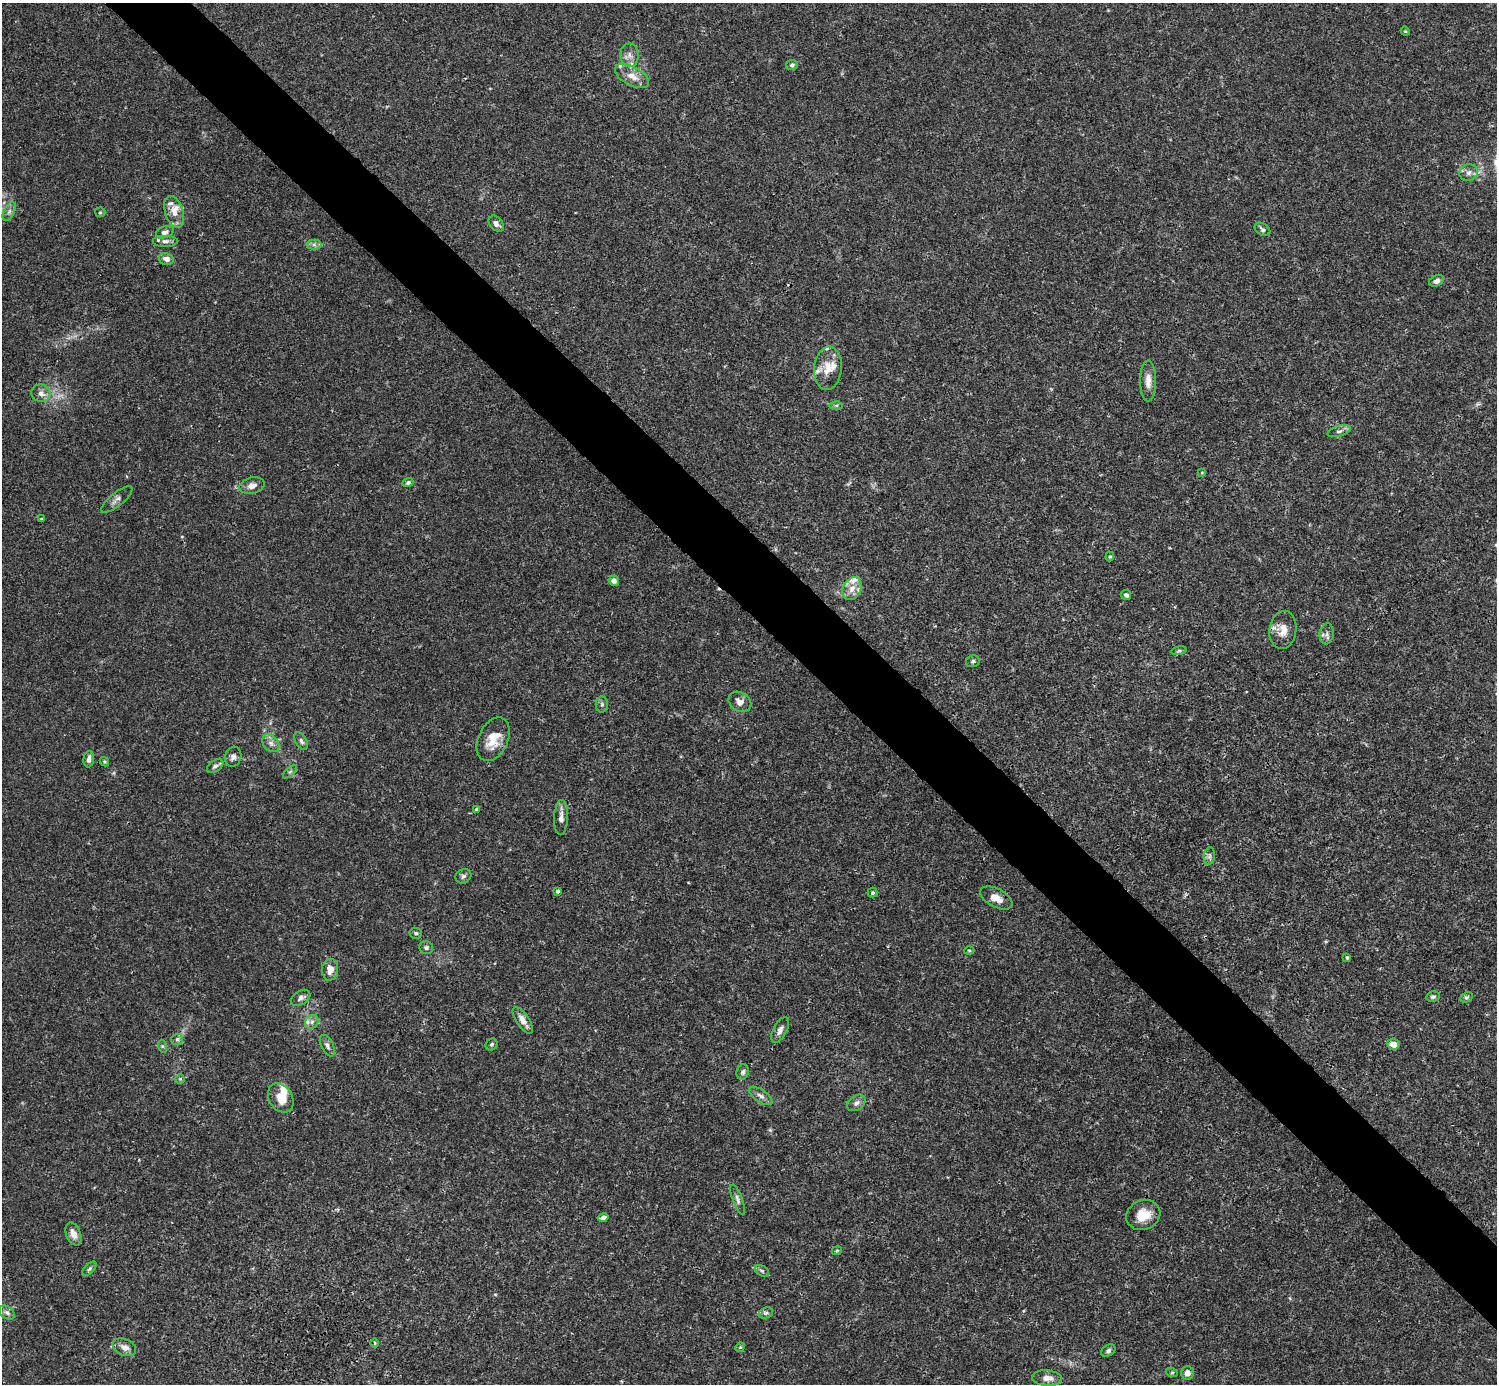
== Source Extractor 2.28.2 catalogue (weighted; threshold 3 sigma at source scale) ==
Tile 6 of 4 x 4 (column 2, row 2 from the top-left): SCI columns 1496-2990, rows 2920-4301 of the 5982 x 5981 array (HDU 1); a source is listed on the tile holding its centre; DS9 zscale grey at full resolution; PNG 1499 x 1386 px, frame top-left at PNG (2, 3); each listed source drawn as its Kron ellipse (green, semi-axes under 4 px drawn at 4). Shown black and unused: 5% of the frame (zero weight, under 3 of 4 exposures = <1% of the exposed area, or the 3 px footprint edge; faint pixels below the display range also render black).
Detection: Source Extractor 2.28.2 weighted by HDU 2 'WHT'; one run over the whole footprint, this tile lists its part. Background 0.0165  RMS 0.0022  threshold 0.00975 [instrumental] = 3 sigma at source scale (4.5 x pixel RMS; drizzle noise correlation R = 1.50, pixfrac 1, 0.05/0.05 arcsec/px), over >= 5 px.
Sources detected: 98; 1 cosmic-ray / hot-pixel residue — neither listed nor drawn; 10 inside a brighter listed object's ellipse — not listed separately; the other 87 listed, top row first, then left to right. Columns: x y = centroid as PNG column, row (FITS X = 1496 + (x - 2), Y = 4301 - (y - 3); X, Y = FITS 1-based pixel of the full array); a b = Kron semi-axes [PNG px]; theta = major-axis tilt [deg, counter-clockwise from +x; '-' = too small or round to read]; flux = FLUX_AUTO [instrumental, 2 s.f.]
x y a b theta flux
1405 31 5 3 - 0.2
629 55 11 9 -87 1.3
792 65 6 5 - 0.43
632 76 19 9 -28 2.5
1469 172 9 8 - 1.1
9 212 10 5 63 0.71
100 212 5 5 - 0.26
174 212 16 9 -71 2.2
496 224 9 6 -48 0.81
1263 229 8 5 -34 0.6
165 232 9 6 18 0.89
165 241 13 6 0 1
314 245 7 5 -1 0.62
166 259 7 5 -14 1.2
1436 281 8 5 26 0.91
828 368 22 14 84 3.3
1148 381 20 8 -90 1.9
41 393 9 8 - 1.3
836 405 6 4 0 0.37
1339 431 12 5 16 0.73
1202 472 4 2 - 0.15
408 483 5 4 - 0.5
252 486 13 8 12 1.4
117 499 19 6 39 1.1
41 519 4 3 - 0.2
1110 556 5 4 - 0.3
614 581 5 5 - 1
852 589 12 9 62 1.9
1126 595 5 5 - 0.62
1283 630 19 13 82 2.8
1327 634 10 7 81 0.81
1179 651 8 4 8 0.33
973 661 7 5 25 0.42
740 702 12 9 -32 1.6
602 705 8 6 90 0.52
493 739 23 14 65 4.4
301 741 9 5 -57 0.64
271 743 10 7 -46 1
233 757 10 8 72 0.97
89 759 8 5 84 0.87
104 762 5 4 - 0.27
215 766 9 5 34 0.63
290 772 8 3 44 0.36
477 809 4 4 - 0.65
561 817 17 7 87 1.3
1209 856 9 5 82 0.67
463 876 8 7 - 0.61
558 891 4 3 - 1.5
873 893 5 5 - 0.33
996 898 17 9 -27 2.1
416 933 6 5 - 0.44
426 948 7 6 - 0.5
969 950 5 3 - 0.2
1347 958 3 3 - 0.56
330 970 11 8 86 2
1433 997 6 5 - 0.46
1467 997 6 5 - 0.4
301 998 11 6 33 0.8
523 1020 15 6 -56 1.5
312 1022 7 6 - 0.81
780 1030 14 7 63 1.1
177 1039 6 5 - 0.43
492 1044 6 5 - 0.41
1393 1044 6 5 - 1.8
162 1046 6 4 -72 0.33
327 1046 11 6 -63 0.81
743 1072 8 6 72 0.62
180 1079 4 4 - 0.24
761 1096 14 6 -34 1
281 1098 16 11 -59 3.6
856 1103 10 7 35 0.89
738 1200 16 5 -70 0.84
1143 1215 17 14 24 3.9
603 1217 5 4 - 0.67
73 1234 12 7 -69 1.6
837 1251 5 4 - 0.25
89 1269 9 4 45 0.46
762 1271 8 5 -29 0.44
7 1313 9 6 -37 0.69
766 1313 7 5 19 0.48
375 1343 5 3 - 0.24
124 1347 12 8 -22 1.4
740 1347 5 4 - 0.29
1108 1351 8 5 33 0.59
1172 1373 6 4 -18 0.27
1187 1373 7 6 - 1.2
1047 1378 15 7 -5 1.8